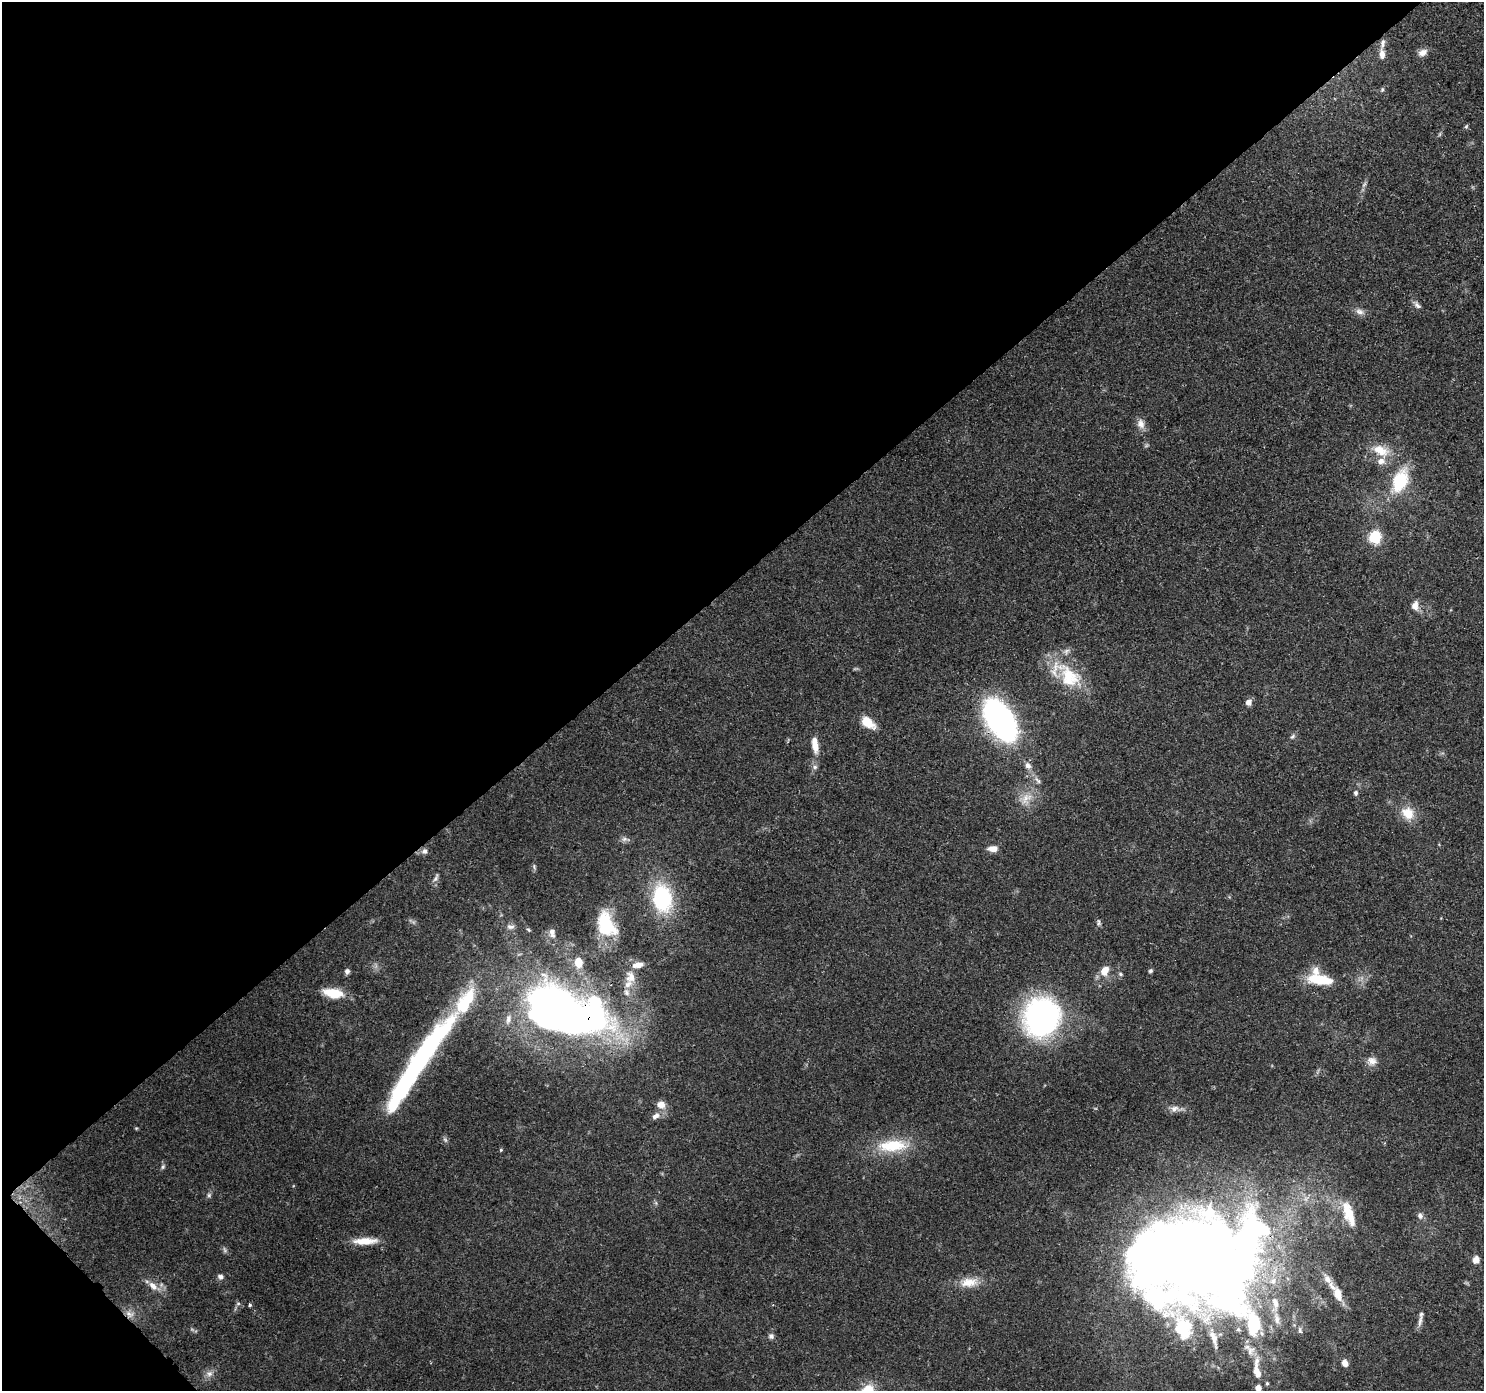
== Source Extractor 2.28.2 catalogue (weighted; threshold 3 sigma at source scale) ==
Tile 5 of 4 x 4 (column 1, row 2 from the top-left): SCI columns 93-1574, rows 3008-4396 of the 6119 x 6080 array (HDU 1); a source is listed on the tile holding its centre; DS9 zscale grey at full resolution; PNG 1486 x 1393 px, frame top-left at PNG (2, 2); no overlay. Shown black and unused: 42% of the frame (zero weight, under 3 of 4 exposures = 8% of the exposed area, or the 3 px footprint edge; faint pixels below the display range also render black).
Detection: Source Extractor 2.28.2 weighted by HDU 2 'WHT'; one run over the whole footprint, this tile lists its part. Background 0.122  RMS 0.0043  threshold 0.0193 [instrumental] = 3 sigma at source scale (4.5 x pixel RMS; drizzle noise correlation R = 1.50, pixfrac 1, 0.0396/0.0396 arcsec/px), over >= 5 px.
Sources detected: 108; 4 too faint to see at this stretch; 7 inside a brighter object's white glare — not listed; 18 inside a brighter listed object's ellipse — not listed separately; the other 79 listed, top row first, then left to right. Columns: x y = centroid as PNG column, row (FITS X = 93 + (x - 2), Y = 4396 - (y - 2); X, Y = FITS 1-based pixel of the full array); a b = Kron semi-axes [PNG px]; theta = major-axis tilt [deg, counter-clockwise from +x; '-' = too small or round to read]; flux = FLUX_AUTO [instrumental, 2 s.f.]
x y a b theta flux
1423 52 11 8 21 2.8
1382 54 11 7 -89 2.8
1382 90 6 5 - 0.67
1466 126 6 5 - 0.64
1417 305 11 6 -42 1.7
1360 311 13 8 -21 2.4
1141 424 14 10 -76 3.1
1381 451 26 14 -23 9.4
1400 480 32 18 66 21
1375 538 6 6 - 49
1415 606 13 9 -89 3.2
1069 676 43 26 -44 23
1248 702 8 7 - 2.4
1000 720 28 15 -58 180
868 722 18 10 -38 7
1292 736 9 5 45 1.1
815 745 19 7 -81 5.9
1028 766 9 7 -56 2.2
815 767 6 6 - 1.1
1356 793 6 5 - 0.97
1026 799 22 13 49 7.1
1408 813 18 15 -45 7.9
624 839 8 7 - 1.4
993 849 11 6 -1 3.5
424 851 8 7 - 1.8
534 867 9 5 -70 0.85
436 878 13 6 67 1.6
662 898 31 20 -81 37
1099 922 10 5 -80 0.98
606 925 30 19 -67 22
510 926 11 7 -7 1.9
529 930 6 4 -32 0.57
552 931 8 7 - 1.8
578 962 15 10 -87 5.7
347 971 6 5 - 1.4
1104 971 11 9 64 5.1
1150 971 5 4 - 0.82
1120 974 6 4 -23 0.72
631 977 16 12 87 5.7
1320 980 33 13 -8 14
627 992 10 8 -74 2.2
333 993 20 9 -11 12
565 1014 74 43 -25 320
1042 1017 34 30 69 120
425 1052 112 19 54 91
1372 1061 13 10 -22 3.1
661 1105 8 7 - 4.7
1175 1109 18 8 -3 2.8
656 1116 13 8 34 2.6
136 1128 5 4 - 0.44
445 1140 8 3 -45 0.74
892 1146 42 16 4 19
501 1150 5 4 - 0.51
163 1167 7 5 69 0.86
209 1195 7 6 - 0.95
1349 1214 36 12 -71 12
1420 1216 9 6 -61 1.7
365 1241 29 8 2 7.6
1198 1258 22 17 66 630
1476 1260 7 7 - 3.4
220 1277 8 6 -16 1.4
1327 1279 15 8 -51 3
1273 1281 9 8 - 2.5
969 1282 25 13 7 7.7
153 1286 15 8 -44 3.8
1338 1294 16 8 -69 5.9
1157 1298 99 61 -47 140
238 1303 6 4 0 0.67
1275 1304 19 9 -89 4.7
250 1305 3 3 - 1.3
130 1314 12 9 -27 3.1
1420 1321 18 5 78 2.1
1253 1325 98 26 -54 52
1300 1330 8 5 -82 1.1
771 1336 7 7 - 1.4
1345 1363 7 6 - 2.8
1257 1372 19 8 -76 5.6
209 1374 10 8 0 2.2
1267 1383 5 4 - 0.59
Overlapping masked pixels (flux is a lower limit): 3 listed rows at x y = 1000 720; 425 1052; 130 1314